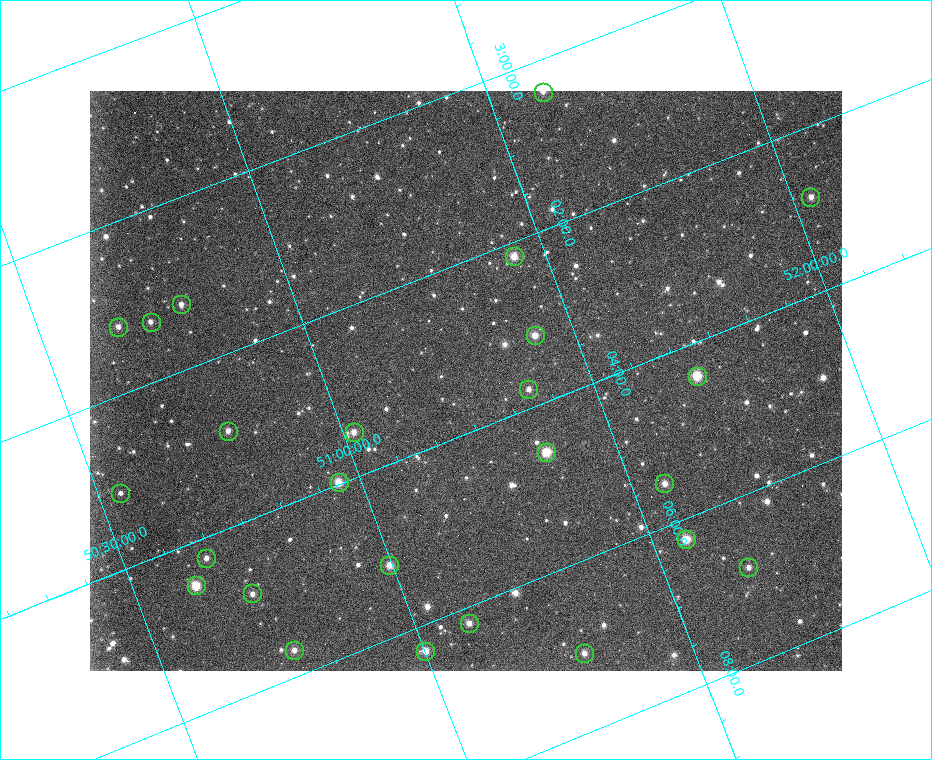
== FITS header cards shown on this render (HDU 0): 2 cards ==
NAXIS1  =                  752 / length of data axis 1
NAXIS2  =                  580 / length of data axis 2

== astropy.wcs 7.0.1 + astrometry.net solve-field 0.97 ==
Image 752 x 580 px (HDU 0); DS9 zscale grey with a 90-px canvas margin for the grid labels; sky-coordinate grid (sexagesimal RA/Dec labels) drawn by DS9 from the SOLVED WCS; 25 Tycho-2 reference stars matched to detected sources circled (green)
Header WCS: RA---TAN/DEC--TAN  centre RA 03:03:14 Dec +51:19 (45.81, +51.32 deg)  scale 7.39 x 7.13 arcsec/px (non-square pixels)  FOV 92.6' x 69.0'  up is -69 deg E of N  parity flipped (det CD > 0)
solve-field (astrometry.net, Tycho-2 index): SOLVED blind (the header's WCS was not the basis of the solution)
Solved WCS: RA---TAN-SIP/DEC--TAN-SIP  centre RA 03:03:23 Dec +51:16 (45.85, +51.26 deg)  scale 7.2 x 6.95 arcsec/px (non-square pixels)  FOV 90.2' x 67.2'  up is -69 deg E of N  parity flipped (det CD > 0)
** header WCS and blind solve DISAGREE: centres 3.57' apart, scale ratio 0.974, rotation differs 0 deg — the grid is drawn from the SOLVED WCS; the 'Header WCS' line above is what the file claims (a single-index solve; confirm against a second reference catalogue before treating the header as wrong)
Tycho-2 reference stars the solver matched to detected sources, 25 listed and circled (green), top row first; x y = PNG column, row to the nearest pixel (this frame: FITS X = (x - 90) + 1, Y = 580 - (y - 91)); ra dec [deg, ICRS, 3 dp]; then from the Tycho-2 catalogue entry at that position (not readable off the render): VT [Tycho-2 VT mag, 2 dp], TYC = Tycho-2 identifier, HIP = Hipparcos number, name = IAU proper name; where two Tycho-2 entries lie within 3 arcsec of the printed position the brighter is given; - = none
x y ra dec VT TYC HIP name
543 92 45.097 +51.605 10.04 3322-360-1 - -
810 197 45.709 +52.035 10.12 3322-1363-1 - -
514 256 45.543 +51.440 9.07 3322-669-1 14125 -
181 304 45.307 +50.785 10.33 3322-355-1 - -
151 322 45.324 +50.716 10.85 3322-30-1 - -
118 327 45.302 +50.652 10.16 3322-389-1 - -
535 335 45.795 +51.425 9.32 3322-616-1 - -
697 376 46.099 +51.700 9.39 3322-446-1 - -
528 389 45.943 +51.376 10.18 3322-800-1 - -
228 431 45.722 +50.786 9.85 3322-107-1 - -
354 432 45.867 +51.020 9.84 3322-2-1 - -
546 452 46.146 +51.366 9.12 3322-652-1 14309 -
339 482 45.992 +50.958 8.91 3322-223-1 14268 -
664 483 46.373 +51.564 9.69 3322-292-1 - -
120 493 45.778 +50.543 10.91 3318-717-1 - -
686 539 46.559 +51.564 8.63 3322-475-1 14425 -
206 558 46.059 +50.658 10.46 3322-866-1 - -
389 565 46.289 +50.994 9.41 3322-338-1 - -
748 567 46.714 +51.660 10.27 3322-678-1 - -
196 585 46.125 +50.619 9.70 3318-531-1 - -
252 593 46.212 +50.719 10.04 3322-915-1 - -
469 623 46.546 +51.102 9.84 3322-561-1 14420 -
294 650 46.421 +50.757 10.38 3322-385-1 - -
425 651 46.577 +51.001 10.34 3322-1411-1 - -
584 653 46.767 +51.295 10.10 3322-816-1 14490 -